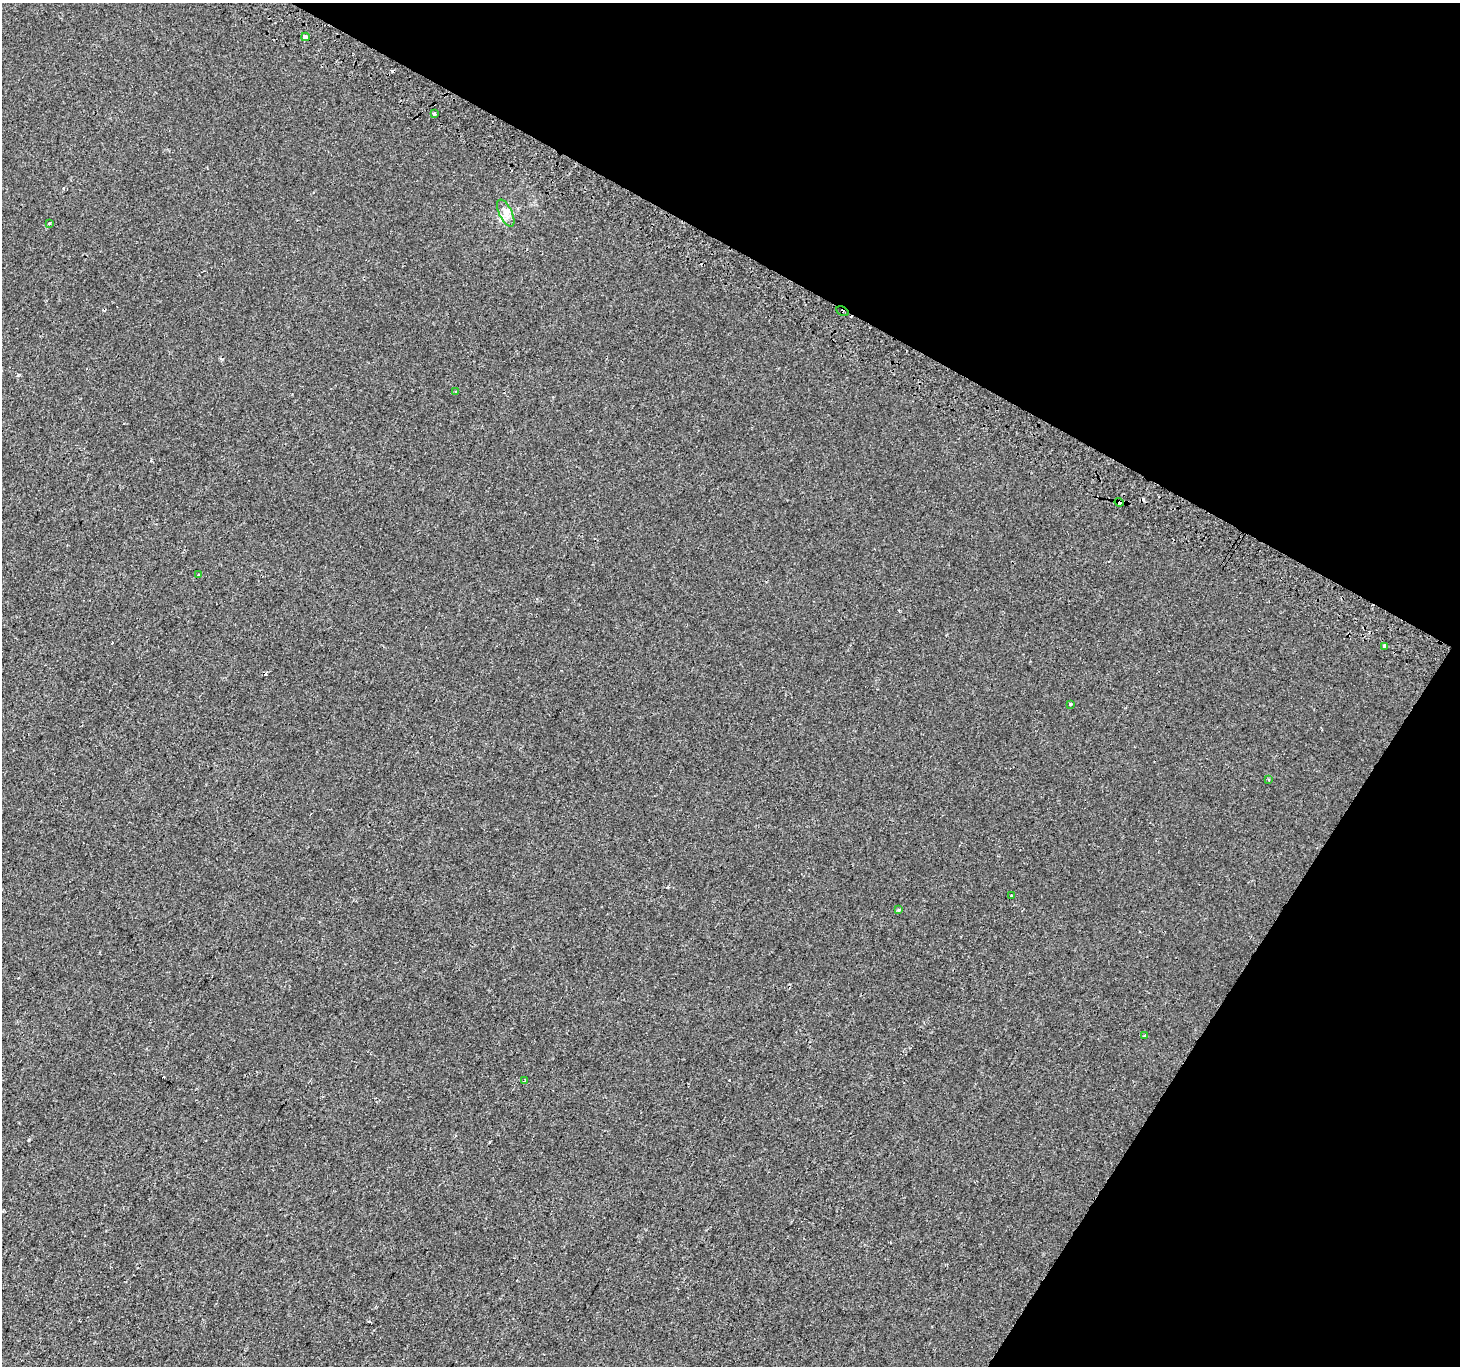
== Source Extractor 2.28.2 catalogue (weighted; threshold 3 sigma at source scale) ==
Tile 8 of 4 x 4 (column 4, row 2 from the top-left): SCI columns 4404-5861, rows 3030-4393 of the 5884 x 5991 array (HDU 1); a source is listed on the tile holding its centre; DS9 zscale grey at full resolution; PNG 1462 x 1368 px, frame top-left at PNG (2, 3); each listed source drawn as its Kron ellipse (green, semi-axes under 4 px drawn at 4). Shown black and unused: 28% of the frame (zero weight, under 2 of 3 exposures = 2% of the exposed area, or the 3 px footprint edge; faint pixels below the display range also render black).
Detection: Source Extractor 2.28.2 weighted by HDU 2 'WHT'; one run over the whole footprint, this tile lists its part. Background -5.38e-04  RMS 0.0034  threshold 0.0155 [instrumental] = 3 sigma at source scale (4.5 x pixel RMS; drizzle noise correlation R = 1.50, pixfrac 1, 0.0396/0.0396 arcsec/px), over >= 5 px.
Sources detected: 23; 8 cosmic-ray / hot-pixel residue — neither listed nor drawn; the other 15 listed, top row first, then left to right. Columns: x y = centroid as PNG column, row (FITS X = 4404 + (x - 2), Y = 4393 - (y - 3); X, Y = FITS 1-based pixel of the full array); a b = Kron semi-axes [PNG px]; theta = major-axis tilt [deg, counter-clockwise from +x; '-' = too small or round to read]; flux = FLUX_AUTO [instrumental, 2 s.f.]
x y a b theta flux
305 37 4 4 - 3
434 114 3 3 - 0.87
506 213 14 6 -64 2.2
49 223 4 3 - 0.39
842 311 7 3 -29 1.3
456 391 3 3 - 0.38
1119 502 4 3 - 1.8
198 575 3 3 - 1.2
1385 646 4 3 - 4.7
1071 704 3 3 - 0.33
1268 780 3 3 - 0.41
1012 896 3 3 - 0.97
899 910 3 3 - 0.66
1144 1035 3 3 - 0.56
525 1081 3 2 - 0.77
Overlapping masked pixels (flux is a lower limit): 2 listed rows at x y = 842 311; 1119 502